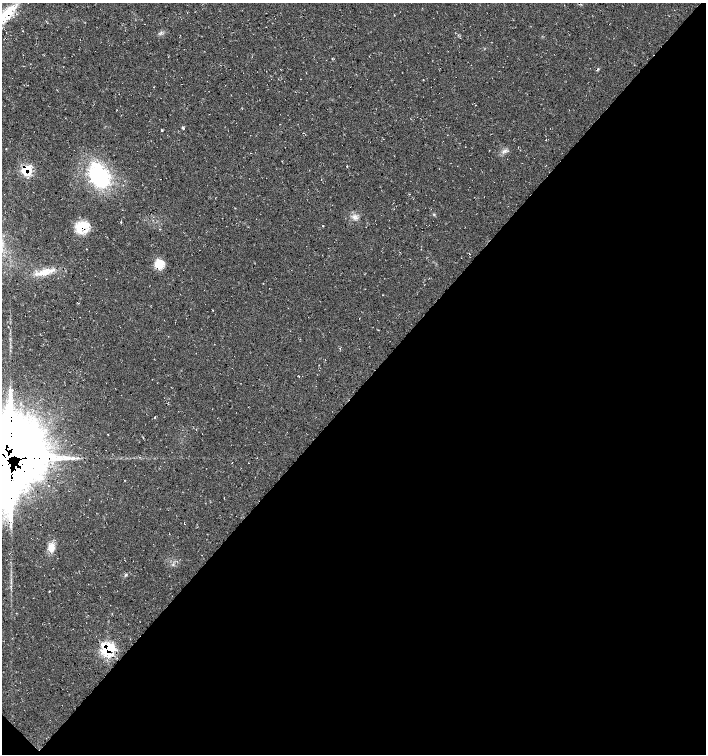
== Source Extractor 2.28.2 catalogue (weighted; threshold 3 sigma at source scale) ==
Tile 15 of 4 x 4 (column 3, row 4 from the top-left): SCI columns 3048-4454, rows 4-1507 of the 6032 x 6030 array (HDU 1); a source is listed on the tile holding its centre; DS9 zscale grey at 2 x 2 block average (1 PNG px = mean of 2 x 2 image px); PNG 708 x 756 px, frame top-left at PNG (2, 3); no overlay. Shown black and unused: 48% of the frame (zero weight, under 3 of 4 exposures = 1% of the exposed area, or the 3 px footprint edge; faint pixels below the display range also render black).
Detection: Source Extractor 2.28.2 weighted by HDU 2 'WHT'; one run over the whole footprint, this tile lists its part. Background 0.0158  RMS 0.0038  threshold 0.0171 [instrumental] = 3 sigma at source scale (4.5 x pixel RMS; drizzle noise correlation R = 1.50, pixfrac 1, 0.0396/0.0396 arcsec/px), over >= 5 px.
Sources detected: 22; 2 inside a brighter listed object's ellipse — not listed separately; the other 20 listed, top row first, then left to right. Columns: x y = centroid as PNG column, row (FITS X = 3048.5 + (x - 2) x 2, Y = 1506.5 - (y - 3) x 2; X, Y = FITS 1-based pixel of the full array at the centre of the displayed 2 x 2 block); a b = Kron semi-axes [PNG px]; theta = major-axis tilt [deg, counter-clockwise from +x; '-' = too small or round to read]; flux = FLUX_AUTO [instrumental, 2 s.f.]
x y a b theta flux
5 16 32 9 49 30
598 69 4 3 - 0.8
423 80 2 2 - 0.37
183 129 4 2 - 0.84
26 170 12 11 - 18
99 176 31 21 -62 72
83 227 19 11 9 18
160 229 2 2 - 0.34
159 264 10 9 - 13
46 272 18 8 14 13
154 418 3 2 - 0.45
108 434 2 2 - 0.34
8 455 27 19 75 7000
52 458 10 9 - 12
66 458 11 7 -5 8.1
184 524 2 2 - 0.32
51 547 10 8 39 7.9
126 575 4 3 - 1.1
49 591 2 2 - 0.44
108 650 5 4 - 170
Overlapping masked pixels (flux is a lower limit): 5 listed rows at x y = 26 170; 83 227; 8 455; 52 458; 108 650
Isophote crosses this tile's border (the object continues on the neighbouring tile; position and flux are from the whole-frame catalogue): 2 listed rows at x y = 5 16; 8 455
Diffuse or blended objects may show on this block-average render without a row.